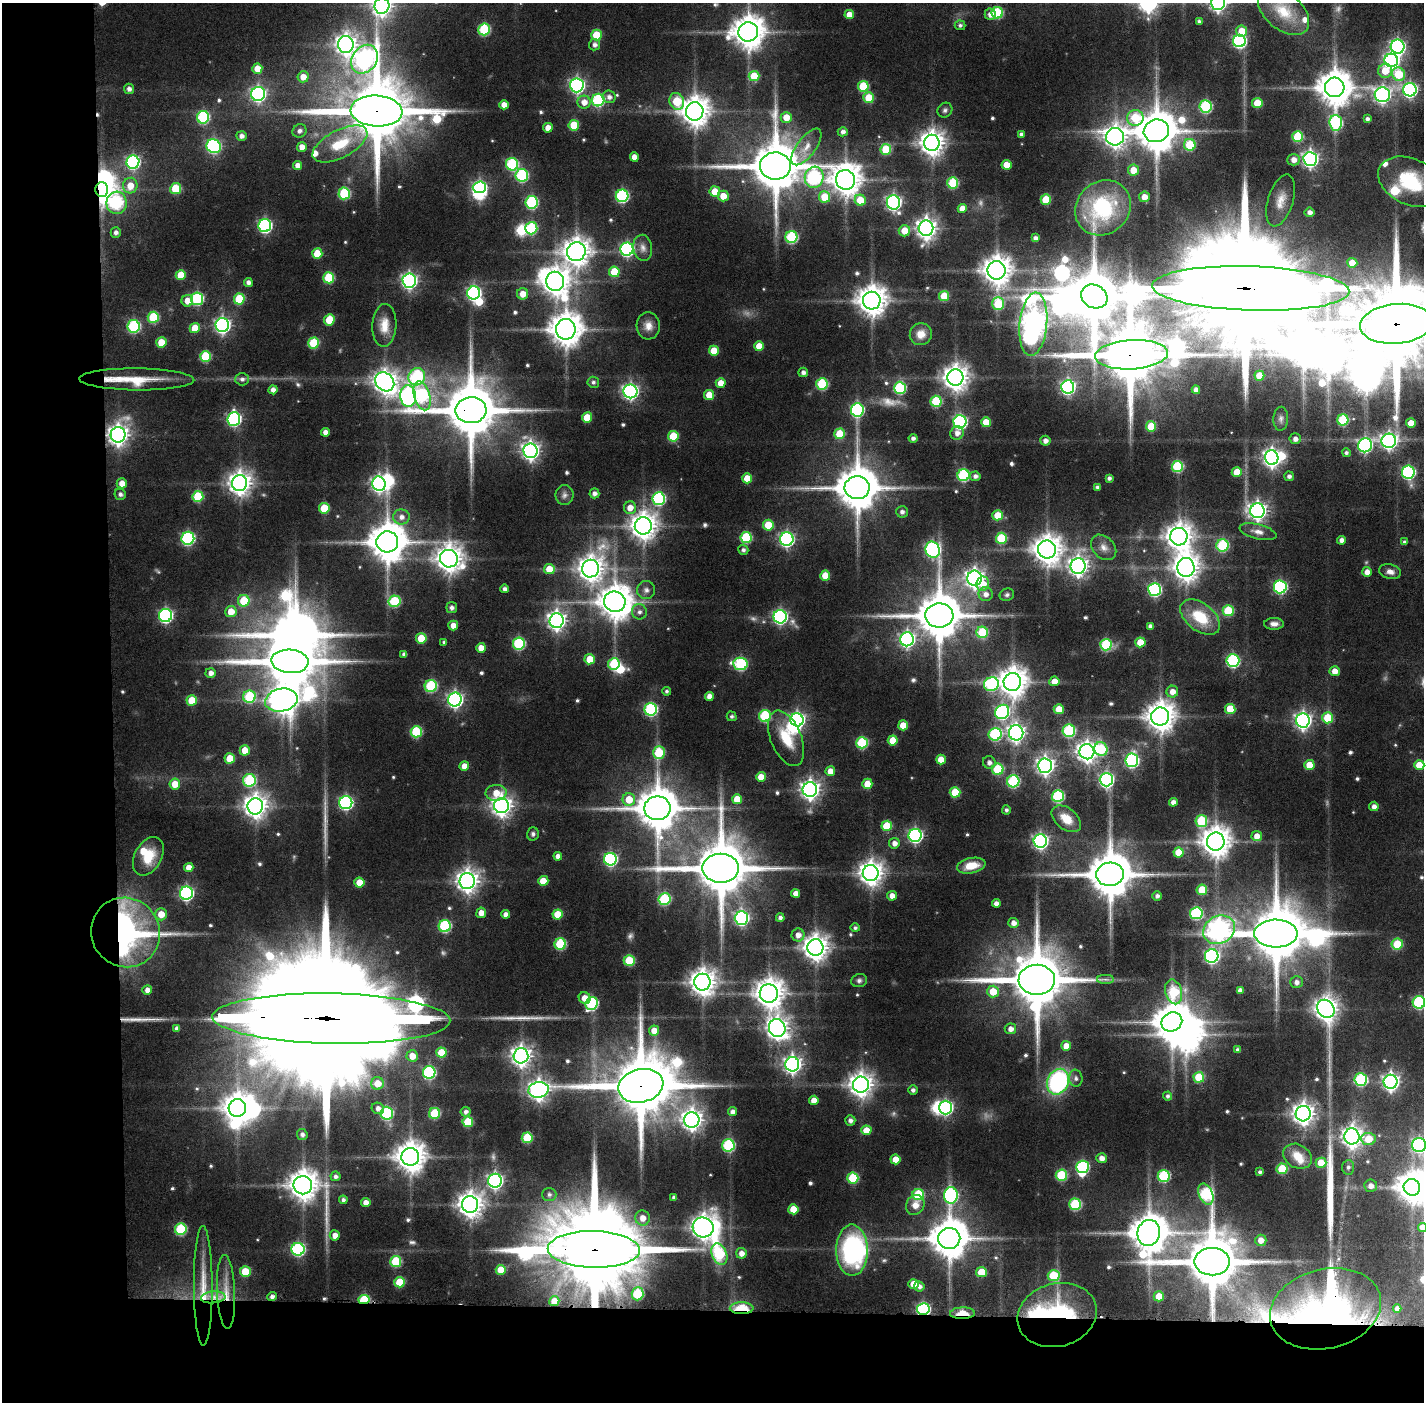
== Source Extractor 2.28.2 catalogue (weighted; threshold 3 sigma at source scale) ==
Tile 7 of 3 x 3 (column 1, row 3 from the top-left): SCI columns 1-1422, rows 32-1431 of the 4268 x 4256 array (HDU 1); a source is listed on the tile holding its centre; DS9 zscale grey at full resolution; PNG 1426 x 1404 px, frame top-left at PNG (2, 3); each listed source drawn as its Kron ellipse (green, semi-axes under 4 px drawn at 4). Shown black and unused: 14% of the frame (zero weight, under 3 of 6 exposures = <1% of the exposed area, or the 3 px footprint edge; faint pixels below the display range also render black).
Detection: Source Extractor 2.28.2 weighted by HDU 2 'WHT'; one run over the whole footprint, this tile lists its part. Background 0.0904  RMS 0.0074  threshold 0.0303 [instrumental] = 3 sigma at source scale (4.09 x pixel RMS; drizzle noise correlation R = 1.36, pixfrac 0.8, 0.05/0.05 arcsec/px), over >= 5 px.
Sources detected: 612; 11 too faint to see at this stretch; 27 inside a brighter object's white glare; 2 cosmic-ray / hot-pixel residue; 2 long thin detections or spike segments (spike, bleed or trail) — neither listed nor drawn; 7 inside a brighter listed object's ellipse — not listed separately; of the other 563, all 500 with FLUX_AUTO >= 1.61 (the completeness limit of this list) listed and drawn (63 fainter detections not listed), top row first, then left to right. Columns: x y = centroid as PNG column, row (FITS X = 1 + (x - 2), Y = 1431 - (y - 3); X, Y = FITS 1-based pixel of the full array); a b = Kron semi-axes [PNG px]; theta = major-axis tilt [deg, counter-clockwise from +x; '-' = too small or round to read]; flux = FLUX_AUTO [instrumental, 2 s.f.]
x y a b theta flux
1218 3 7 7 - 280
382 6 8 7 - 390
1283 11 30 18 -40 23
997 13 5 5 - 48
990 14 6 5 - 4.6
849 15 5 4 - 8.4
1199 21 4 3 - 1.9
960 25 5 5 - 1.9
484 29 6 5 - 53
1242 31 6 5 - 14
748 32 10 9 - 1400
596 35 5 5 - 22
1239 41 6 6 - 120
346 44 8 8 - 460
594 45 5 5 - 3
1398 47 7 7 - 180
364 59 15 12 55 300
1391 60 7 7 - 190
257 69 5 5 - 9.9
1385 71 7 7 - 14
1399 74 7 6 - 29
754 76 5 5 - 21
303 77 5 5 - 8
577 85 7 6 - 180
863 86 5 5 - 32
1335 87 10 9 - 1600
129 89 5 5 - 3
1410 90 7 6 - 160
258 94 7 7 - 160
1382 95 8 7 - 220
609 97 6 6 - 3.5
869 98 5 5 - 24
598 100 6 6 - 81
677 101 8 7 - 27
584 102 6 6 - 6.9
1257 103 5 5 - 18
504 105 4 4 - 6
1206 106 6 6 - 69
945 110 8 7 - 1.9
377 111 26 15 -4 7600
695 111 9 8 - 1100
203 117 6 6 - 71
786 117 5 5 - 10
1135 118 8 8 - 32
1367 119 4 4 - 2.2
1336 123 8 6 -87 90
574 125 5 5 - 22
548 128 5 4 - 8.6
299 131 7 6 - 2.6
1156 131 13 11 19 2600
843 132 5 4 - 2.9
1021 134 4 4 - 2.1
241 136 5 5 - 3.3
1115 137 9 8 - 540
1298 137 5 5 - 36
932 143 8 8 - 690
340 144 30 14 28 28
1190 145 6 6 - 31
214 146 7 6 - 120
302 147 5 4 - 5.9
806 147 22 9 53 8.8
886 149 5 5 - 31
634 157 4 4 - 5.8
1310 159 7 6 - 250
1294 160 6 6 - 5.4
133 162 6 6 - 120
512 164 6 6 - 67
297 165 4 4 - 4.8
1006 165 5 5 - 11
775 166 15 13 -1 4200
1133 170 5 5 - 12
522 175 6 6 - 77
814 177 10 9 - 94
846 180 10 9 - 1200
1410 182 34 23 -25 45
953 183 5 5 - 40
130 186 8 7 - 10
479 187 6 6 - 100
102 189 7 6 - 880
176 189 5 5 - 25
715 191 5 5 - 13
344 193 6 5 - 53
622 196 6 6 - 94
723 196 5 5 - 9.5
825 197 6 5 - 18
1144 197 5 5 - 7.1
860 200 5 5 - 15
1046 200 5 5 - 24
1281 200 27 12 73 11
532 202 6 6 - 74
893 202 7 6 - 190
117 203 11 10 - 82
1103 208 29 26 42 69
962 209 4 4 - 8.1
1310 212 5 5 - 3.5
265 226 6 6 - 130
531 228 6 6 - 54
926 228 8 7 - 450
904 231 6 5 - 11
116 232 5 5 - 2.7
791 237 6 6 - 67
1035 238 4 4 - 2.8
643 248 13 9 -81 4.9
627 249 6 6 - 130
576 252 10 9 - 900
317 254 5 5 - 18
1352 263 5 5 - 10
996 270 9 9 - 1000
614 272 5 5 - 24
181 275 5 5 - 17
329 278 5 5 - 33
409 281 7 6 - 220
555 281 10 9 - 880
248 282 4 4 - 3.2
1251 288 99 22 -2 41000
474 293 6 6 - 140
523 294 5 5 - 8.4
944 296 5 5 - 20
1094 296 14 11 -28 4300
197 299 6 6 - 76
239 299 5 5 - 31
187 301 6 5 - 7.9
872 301 9 9 - 1100
998 304 6 5 - 34
153 317 5 5 - 39
329 320 6 5 - 18
1033 324 32 13 84 890
1396 324 36 20 5 15000
222 325 7 6 - 220
384 325 21 12 87 12
134 326 6 6 - 75
648 326 14 11 -86 6.4
195 328 5 5 - 15
566 329 10 10 - 1300
921 334 11 11 - 8.7
161 342 5 5 - 15
314 343 5 5 - 38
759 346 5 5 - 11
714 351 5 5 - 15
1131 355 36 14 4 6800
205 356 5 5 - 38
803 372 5 4 - 3
1259 376 5 5 - 14
417 377 9 8 - 78
955 377 8 8 - 720
137 379 57 11 -1 26
242 379 7 6 - 2.5
385 382 10 8 -44 600
593 382 6 5 - 1.8
721 383 5 5 - 8.5
822 384 6 5 - 50
1068 387 6 6 - 160
900 388 6 6 - 66
273 390 4 4 - 3.7
1196 390 4 4 - 3.9
630 391 7 7 - 220
709 395 5 5 - 15
408 396 11 8 -82 250
422 396 15 8 -73 77
936 401 5 5 - 43
471 410 15 13 2 4600
857 410 7 6 - 100
587 417 5 5 - 14
234 419 7 6 - 140
1281 419 12 7 88 3
1343 420 5 5 - 43
960 422 6 6 - 140
986 422 5 5 - 13
1411 423 5 5 - 9.4
1151 426 5 5 - 24
325 432 4 4 - 4.6
957 433 7 6 - 4.1
840 434 5 5 - 23
118 435 8 7 - 450
673 436 5 5 - 26
913 438 4 4 - 2.4
1295 439 5 5 - 3.5
1045 441 5 5 - 3.5
1389 441 7 7 - 250
1365 445 7 7 - 140
530 451 7 7 - 310
1346 453 4 4 - 1.8
1272 458 7 6 - 330
1177 466 5 5 - 51
1237 472 5 5 - 15
1408 472 6 6 - 110
963 475 6 6 - 70
975 476 5 5 - 2.9
1289 476 5 4 - 2.7
747 478 5 5 - 15
1109 478 4 4 - 2.1
122 483 5 5 - 7.1
239 483 8 7 - 600
379 484 7 6 - 220
1097 487 4 3 - 1.7
857 488 12 11 - 2800
594 493 5 5 - 3.3
120 494 6 5 - 2.4
564 495 10 9 - 3.4
198 496 5 5 - 38
659 499 6 6 - 89
324 508 5 5 - 22
630 508 6 6 - 7.5
1257 511 7 7 - 320
902 512 6 6 - 2.5
998 515 5 5 - 20
401 517 8 7 - 4.5
768 525 5 5 - 21
643 526 8 8 - 850
1258 532 19 7 -14 5.5
1179 537 9 8 - 820
188 538 6 6 - 100
746 538 5 5 - 45
1001 538 5 5 - 36
787 539 7 6 - 160
1342 540 4 4 - 4.2
387 542 11 10 - 2100
1404 542 4 4 - 1.8
1222 545 6 6 - 59
1104 547 14 10 -45 6.2
1047 549 9 9 - 1000
743 550 5 5 - 2.1
933 550 8 7 - 160
449 559 9 8 - 810
1078 566 8 7 - 380
1186 567 9 8 - 810
549 569 5 5 - 14
590 569 9 8 - 740
1367 572 5 5 - 5.4
1390 572 11 7 -16 4.2
825 576 5 5 - 13
974 578 7 7 - 370
983 584 7 6 - 10
1280 587 6 6 - 110
505 589 4 4 - 2.9
1155 589 6 6 - 100
646 590 9 9 - 3.4
986 594 7 7 - 4.5
1007 595 7 6 - 1.8
244 601 6 6 - 26
394 601 6 5 - 47
615 602 11 10 - 1400
452 608 5 5 - 2.8
231 611 5 5 - 12
1228 611 5 5 - 33
639 612 7 7 - 3
166 615 6 6 - 140
939 615 14 12 1 3200
780 617 6 6 - 150
1200 617 23 13 -38 27
556 620 7 7 - 350
1274 624 10 6 0 3.6
453 625 5 5 - 5.6
1150 626 4 4 - 2.4
982 632 6 5 - 35
421 638 5 5 - 20
907 639 7 7 - 200
444 642 4 3 - 1.7
1140 642 5 5 - 14
519 643 6 6 - 68
1106 645 6 5 - 55
481 648 5 5 - 7.4
404 654 4 4 - 2.7
590 659 5 5 - 13
290 661 18 11 -4 4400
1233 661 6 6 - 91
614 664 6 5 - 45
740 664 7 6 - 79
1335 671 5 5 - 7
211 673 5 5 - 3.8
1054 681 5 5 - 7.5
1012 682 9 8 - 1100
991 684 7 7 - 84
431 686 6 6 - 57
667 691 4 4 - 1.6
1172 692 6 6 - 6.2
709 696 4 4 - 5
249 697 6 6 - 45
192 700 5 5 - 21
281 700 16 11 12 820
455 700 7 7 - 210
651 709 6 6 - 90
1059 709 5 5 - 13
1230 709 5 5 - 23
1002 712 7 6 - 130
732 716 5 4 - 1.7
765 716 6 6 - 53
1160 716 9 9 - 1100
1328 718 5 5 - 25
797 720 7 6 - 180
1303 720 7 7 - 260
903 725 5 5 - 13
1069 731 6 6 - 68
416 732 5 5 - 45
1016 733 7 7 - 290
995 734 6 6 - 70
786 738 29 15 -67 23
893 740 5 5 - 14
862 743 6 5 - 48
1101 749 7 6 - 40
245 750 5 5 - 11
659 752 6 5 - 35
1087 752 7 7 - 480
230 758 5 5 - 16
941 759 5 5 - 9.8
1132 760 7 6 - 120
989 762 6 6 - 3.4
1309 765 5 5 - 15
1419 765 5 5 - 14
464 766 5 4 - 6.6
1045 766 7 7 - 310
998 769 5 5 - 39
830 771 5 4 - 7.5
761 777 5 5 - 10
249 780 6 6 - 56
1106 780 7 6 - 160
1013 781 6 6 - 69
175 784 5 5 - 11
867 784 5 5 - 13
810 790 7 7 - 370
955 792 5 5 - 24
496 793 10 8 4 9.8
1058 796 6 6 - 66
629 799 6 6 - 15
737 799 5 5 - 14
1173 802 4 4 - 4.6
346 803 6 6 - 130
255 806 8 7 - 630
501 806 7 7 - 470
1374 806 5 5 - 3.6
657 808 13 12 - 2600
1006 810 4 4 - 1.7
1066 819 17 10 -39 10
1201 821 6 5 - 41
887 826 5 5 - 23
533 834 6 6 - 1.8
915 835 6 6 - 150
1257 836 5 5 - 6.6
1040 841 6 6 - 200
1216 842 9 9 - 1100
894 843 5 5 - 4.3
1179 852 5 5 - 15
148 856 21 13 61 18
558 856 4 4 - 4.1
610 859 6 6 - 110
971 866 14 7 11 13
189 867 5 4 - 7.1
721 868 18 14 0 5200
871 873 8 8 - 660
1110 874 14 11 5 3300
467 881 8 7 - 530
543 881 5 5 - 13
359 883 5 5 - 12
1202 890 5 5 - 20
186 893 6 6 - 140
796 894 4 4 - 6.8
892 896 5 5 - 5
1157 896 4 4 - 2.3
664 899 6 6 - 55
996 903 4 4 - 3.6
481 913 5 5 - 6.4
1196 913 6 6 - 75
161 914 6 6 - 9.7
506 914 4 4 - 3.9
558 914 5 5 - 20
780 917 4 4 - 2.4
741 918 7 6 - 150
1013 923 5 5 - 4.1
445 926 6 6 - 68
855 928 5 4 - 1.6
1219 930 16 13 29 450
125 932 35 34 - 260
1276 934 22 14 -1 5200
798 935 6 6 - 5.4
560 944 6 5 - 49
1397 944 5 5 - 20
815 947 8 8 - 750
1212 956 7 6 - 150
629 961 5 5 - 33
1105 979 8 4 0 2.1
859 980 8 6 16 2.2
1037 980 18 15 -1 5700
702 982 8 8 - 790
1296 982 6 6 - 3.6
147 990 5 5 - 4.7
1240 990 4 4 - 3.5
993 992 6 6 - 14
1174 992 12 8 -75 46
769 993 9 9 - 1000
585 998 6 5 - 7.5
1419 1002 6 6 - 90
592 1004 6 6 - 79
1326 1009 10 8 -51 600
331 1019 119 25 -1 70000
1172 1022 11 9 30 1700
177 1028 4 4 - 2.9
777 1028 9 8 - 470
1010 1029 6 5 - 4.4
654 1031 5 5 - 8.5
1066 1046 5 5 - 8.1
1238 1050 3 3 - 1.8
441 1053 5 5 - 22
412 1056 6 5 - 8.3
521 1056 7 7 - 440
792 1064 7 7 - 320
429 1072 6 6 - 85
1199 1077 5 5 - 26
1076 1078 8 6 -84 2.3
1361 1080 6 6 - 73
1058 1082 13 10 66 99
1391 1082 7 7 - 280
377 1083 6 6 - 12
861 1085 8 8 - 620
641 1086 23 16 13 6500
539 1090 10 7 10 450
913 1090 4 4 - 2.2
1168 1096 4 4 - 1.9
814 1100 4 4 - 7
945 1107 7 6 - 150
237 1108 9 8 - 1000
378 1108 6 5 - 3.6
466 1112 5 5 - 2.5
733 1112 5 4 - 3.7
387 1113 6 6 - 73
434 1113 5 5 - 33
1303 1114 7 7 - 520
692 1120 8 7 - 450
850 1120 5 5 - 2.8
468 1122 5 5 - 26
866 1130 5 4 - 10
302 1135 5 5 - 2.5
1352 1136 8 7 - 450
527 1138 5 5 - 34
1368 1139 7 6 - 16
728 1145 6 6 - 71
1419 1145 7 7 - 140
1297 1156 15 11 -29 11
410 1157 9 9 - 1100
1101 1158 5 5 - 4.5
895 1159 5 5 - 9.5
1321 1163 5 5 - 18
1082 1167 6 6 - 81
1348 1167 7 6 - 2.1
1282 1169 5 5 - 29
1260 1172 4 3 - 1.9
1061 1175 6 5 - 43
336 1176 5 5 - 2.5
1164 1176 6 6 - 58
853 1178 5 5 - 38
495 1181 7 7 - 220
303 1185 9 9 - 1100
1371 1186 6 6 - 3.9
1412 1187 8 8 - 1000
549 1194 7 6 - 2.5
918 1194 6 5 - 43
1206 1194 11 7 -67 82
951 1195 8 6 87 110
674 1198 4 4 - 2.2
343 1200 4 4 - 2
366 1202 4 4 - 5.8
1075 1204 6 5 - 56
470 1205 8 8 - 740
915 1205 10 9 - 6.8
793 1209 5 5 - 15
642 1218 7 7 - 7.1
703 1227 10 10 - 690
1422 1227 4 4 - 5.7
181 1229 6 6 - 52
1149 1233 13 11 74 1900
335 1235 5 5 - 5.5
949 1238 11 10 - 2100
1261 1240 6 5 - 6.2
298 1249 6 6 - 100
594 1249 46 18 -1 19000
852 1250 25 16 -89 110
741 1253 5 5 - 5.2
719 1254 11 7 -68 44
396 1261 5 5 - 39
1212 1262 18 13 0 4900
501 1270 5 5 - 15
245 1272 5 5 - 21
981 1272 5 5 - 20
1054 1276 6 5 - 32
400 1282 5 5 - 24
913 1284 5 5 - 9.3
203 1286 60 9 -90 23
919 1286 5 5 - 2.8
226 1292 37 9 -87 15
638 1294 6 6 - 44
272 1296 5 4 - 2.6
1159 1296 5 5 - 13
213 1297 12 6 5 7.1
364 1300 5 4 - 40
554 1301 5 5 - 10
742 1308 12 6 1 23
923 1309 6 6 - 120
1326 1309 56 39 13 350
1397 1309 4 4 - 2.9
962 1313 12 5 2 12
1057 1315 40 31 15 170
Overlapping masked pixels (flux is a lower limit): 21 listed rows (the first 20) at x y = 377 111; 102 189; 1251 288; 1396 324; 1131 355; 137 379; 471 410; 118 435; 125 932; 331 1019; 641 1086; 594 1249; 203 1286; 226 1292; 213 1297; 364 1300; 742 1308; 923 1309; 1326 1309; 962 1313
Isophote crosses this tile's border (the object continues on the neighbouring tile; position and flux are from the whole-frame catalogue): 9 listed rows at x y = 1218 3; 382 6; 1410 182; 1251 288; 1396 324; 1419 1002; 1419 1145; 1422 1227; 1326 1309